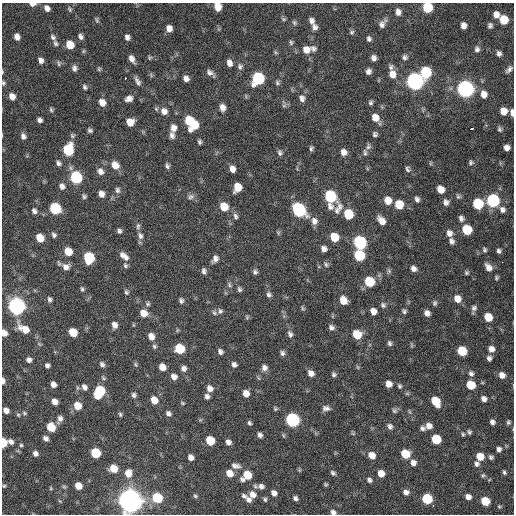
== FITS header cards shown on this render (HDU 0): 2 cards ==
NAXIS1  =                  512 / Axis length
NAXIS2  =                  512 / Axis length

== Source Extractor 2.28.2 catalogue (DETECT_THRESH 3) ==
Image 512 x 512 px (HDU 0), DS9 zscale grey, 1 PNG px = 1 image px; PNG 516 x 516 px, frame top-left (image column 1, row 512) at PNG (2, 3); no overlay
Background 151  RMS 13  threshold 38.5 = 3 sigma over >= 5 px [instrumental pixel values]
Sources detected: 299; all 299 listed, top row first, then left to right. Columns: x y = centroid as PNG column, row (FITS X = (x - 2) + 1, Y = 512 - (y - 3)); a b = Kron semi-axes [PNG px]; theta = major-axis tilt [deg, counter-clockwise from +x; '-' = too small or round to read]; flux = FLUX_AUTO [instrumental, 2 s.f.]
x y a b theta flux
32 4 6 3 0 4.3e+03
218 7 7 6 - 1.1e+04
427 7 7 7 - 3.6e+04
47 8 6 5 - 4.2e+03
70 9 7 4 -61 1.3e+03
398 12 8 6 -81 4.4e+03
496 14 7 7 - 5.7e+03
283 19 7 5 -22 1.3e+03
97 20 8 4 -77 1.5e+03
504 20 7 6 - 2.1e+04
311 21 8 6 -62 3.3e+03
294 22 6 5 - 1.6e+03
382 24 12 7 57 4.4e+03
463 25 6 5 - 4.7e+03
490 25 7 6 - 2.2e+03
315 27 8 6 -74 3.3e+03
169 28 7 6 - 5.0e+03
352 32 6 5 - 1.6e+03
80 36 7 5 -65 2.9e+03
17 37 6 5 - 5.0e+03
53 37 9 6 -54 2.5e+03
127 37 5 5 - 3.2e+03
369 39 6 5 - 2.2e+03
291 42 7 5 -86 1.6e+03
55 43 8 6 -72 2.3e+03
70 45 7 6 - 1.4e+04
313 48 7 6 - 2.4e+03
477 49 9 7 86 3.0e+03
306 50 9 9 - 7.5e+03
83 51 6 4 89 1.2e+03
499 54 6 6 - 2.9e+03
405 57 7 6 - 2.4e+03
149 58 6 5 - 1.2e+03
374 58 6 5 - 3.4e+03
132 59 8 5 -62 4.7e+03
41 60 6 5 - 3.7e+03
59 63 8 6 -84 1.8e+03
229 63 9 6 -77 4.6e+03
240 66 8 7 - 2.8e+03
74 68 8 6 90 3.0e+03
99 69 5 5 - 1.3e+03
509 69 10 6 49 3.1e+03
368 71 6 6 - 3.3e+03
2 72 5 3 - 7.8e+02
426 72 8 7 - 5.4e+04
210 73 12 6 -40 3.7e+03
392 74 10 9 - 8.7e+03
125 78 3 2 - 2.9e+03
258 78 8 7 - 8.6e+04
186 79 6 5 - 4.0e+03
137 81 13 6 -61 3.4e+03
415 81 8 7 - 3.7e+05
3 83 6 5 - 1.5e+03
277 83 7 6 - 1.9e+03
85 87 7 5 -67 2.0e+03
466 89 8 7 - 3.5e+05
484 94 8 7 - 6.6e+03
12 96 7 6 - 6.1e+03
302 98 9 7 -79 3.7e+03
129 99 9 7 24 4.8e+03
102 102 8 7 - 7.4e+03
371 103 6 6 - 1.8e+03
284 105 7 5 30 1.8e+03
222 107 8 6 -70 5.5e+03
51 110 7 5 -73 1.5e+03
164 111 9 8 - 5.6e+03
503 111 6 6 - 9.5e+03
512 112 7 4 -85 3.5e+03
375 118 8 7 - 8.2e+03
40 120 5 4 - 2.7e+03
189 121 11 7 -78 2.9e+04
130 122 7 7 - 1.0e+04
194 125 7 6 - 1.6e+04
173 128 9 7 -90 5.4e+03
472 128 4 3 - 4.9e+03
499 129 6 5 - 1.7e+03
90 130 6 5 - 1.9e+03
375 134 5 4 - 1.9e+03
172 135 8 6 -84 3.5e+03
23 136 7 6 - 3.2e+03
72 136 8 6 -39 1.8e+03
199 142 5 4 - 1.7e+03
368 147 8 6 77 2.4e+03
311 148 8 5 75 1.8e+03
507 148 5 5 - 4.4e+03
68 150 8 7 - 4.9e+04
343 152 7 7 - 5.1e+03
365 152 9 5 -84 2.1e+03
280 153 8 6 -78 2.3e+03
471 162 6 5 - 1.7e+03
58 163 7 6 - 2.5e+03
430 163 6 4 89 9.2e+02
115 165 10 8 -52 9.0e+03
167 166 7 5 -69 2.1e+03
232 169 7 5 -79 5.1e+03
407 169 8 5 -74 2.1e+03
100 171 9 8 - 4.3e+03
76 177 7 7 - 7.7e+04
62 186 8 7 - 3.6e+03
237 187 8 6 70 1.4e+04
441 189 7 6 - 8.4e+03
117 190 8 7 - 2.6e+03
101 194 7 5 -70 5.0e+03
84 196 6 5 - 1.7e+03
330 196 10 7 -83 7.3e+04
458 196 7 6 - 1.7e+03
191 197 9 7 7 3.0e+03
417 199 7 5 -67 2.5e+03
388 200 8 7 - 9.5e+03
493 201 7 7 - 1.1e+05
446 202 8 7 - 3.5e+03
399 204 7 7 - 1.8e+04
478 204 7 7 - 4.5e+04
224 207 8 7 - 1.5e+04
55 208 7 7 - 6.3e+04
338 208 18 9 62 6.4e+03
299 210 9 7 -51 1.1e+05
502 210 9 7 -61 3.7e+03
34 211 7 6 - 2.9e+03
348 214 7 6 - 3.0e+04
235 216 9 6 -71 2.5e+03
461 218 7 6 - 3.0e+03
381 220 10 6 -50 7.1e+03
314 221 9 8 - 4.8e+03
138 226 9 6 88 2.4e+03
467 230 7 6 - 3.1e+04
119 231 5 5 - 2.2e+03
278 233 6 5 - 1.2e+03
449 233 8 7 - 4.6e+03
54 235 6 5 - 2.3e+03
140 236 10 7 -72 3.6e+03
334 237 7 6 - 1.8e+04
40 238 7 6 - 1.4e+04
451 241 8 6 -67 3.2e+03
360 242 8 7 - 1.1e+05
324 249 6 5 - 3.7e+03
484 250 7 5 -72 1.6e+03
68 251 7 6 - 1.4e+04
499 251 6 5 - 2.1e+03
359 255 7 7 - 4.5e+04
124 256 13 7 -39 5.7e+03
89 258 8 7 - 4.7e+04
215 259 9 6 55 4.1e+03
502 262 2 2 - 1.9e+03
326 264 7 5 -85 1.9e+03
125 265 7 6 - 1.8e+03
66 267 9 9 - 5.6e+03
488 267 10 7 -56 5.7e+03
413 268 7 6 - 3.7e+03
204 271 7 5 88 2.5e+03
389 271 8 5 -60 1.7e+03
255 272 6 6 - 2.2e+03
466 272 6 5 - 1.5e+03
496 278 5 4 - 1.4e+03
369 282 7 7 - 3.3e+04
229 285 8 5 -67 2.0e+03
82 289 7 5 -72 1.6e+03
239 289 7 5 -74 1.9e+03
126 292 7 5 -65 1.7e+03
269 295 7 6 - 2.4e+03
50 299 6 5 - 2.1e+03
457 299 8 7 - 8.6e+03
343 300 8 6 -66 9.5e+03
181 301 6 5 - 2.2e+03
435 303 7 6 - 1.9e+03
148 304 6 6 - 1.8e+03
383 305 7 7 - 2.3e+03
16 306 8 7 - 4.0e+05
303 308 7 5 -61 1.4e+03
474 308 8 8 - 2.9e+03
220 311 7 6 - 2.2e+03
373 311 6 5 - 5.2e+03
404 311 6 5 - 1.9e+03
143 313 8 7 - 9.2e+03
214 313 8 5 -50 2.0e+03
427 313 6 5 - 4.2e+03
247 317 6 5 - 1.2e+03
488 317 6 6 - 1.6e+04
114 325 7 6 - 5.0e+03
331 327 7 6 - 2.9e+03
24 329 15 8 -35 1.3e+04
73 332 7 6 - 1.9e+04
4 333 6 5 - 6.1e+03
290 334 9 6 -73 3.0e+03
357 334 7 7 - 2.2e+04
151 336 8 6 -65 6.4e+03
389 343 7 5 -75 2.1e+03
412 345 6 4 90 1.3e+03
154 346 7 6 - 1.8e+03
180 349 7 6 - 3.6e+04
491 349 7 7 - 5.1e+03
462 351 7 6 - 2.8e+04
220 352 6 5 - 2.6e+03
282 353 7 5 -87 2.4e+03
489 358 6 6 - 2.7e+03
29 360 5 5 - 2.9e+03
102 364 7 5 -51 2.5e+03
136 364 7 5 -57 1.4e+03
234 364 5 5 - 2.7e+03
47 365 5 4 - 2.3e+03
162 367 6 6 - 7.8e+03
357 367 6 4 -70 1.0e+03
184 368 6 6 - 3.4e+03
264 368 7 7 - 3.8e+03
311 373 7 6 - 5.4e+03
471 373 8 7 - 2.9e+03
334 374 7 6 - 2.0e+03
502 375 7 6 - 5.9e+03
174 377 7 6 - 4.7e+03
3 381 5 3 - 3.8e+03
53 384 5 5 - 4.3e+03
389 384 7 6 - 6.2e+03
471 385 7 6 - 2.3e+04
399 386 6 5 - 1.7e+03
84 387 7 6 - 3.5e+03
210 388 7 6 - 5.3e+03
99 392 10 7 63 4.8e+04
246 393 6 5 - 7.0e+03
407 394 7 4 0 1.2e+03
134 395 7 6 - 2.3e+03
207 396 6 5 - 2.9e+03
484 399 6 6 - 3.9e+03
154 400 7 6 - 1.1e+04
435 401 8 6 -58 2.1e+04
55 402 6 5 - 5.8e+03
182 403 5 4 - 1.0e+03
77 406 7 6 - 1.3e+04
326 408 10 7 -2 3.6e+03
275 409 5 5 - 1.3e+03
6 410 5 5 - 4.9e+03
394 410 7 6 - 1.9e+03
410 412 6 4 -71 1.1e+03
24 413 7 4 -28 1.3e+03
168 413 6 5 - 2.6e+03
120 414 6 4 -74 1.4e+03
18 415 5 4 - 1.3e+03
60 419 9 6 69 3.7e+03
293 420 7 7 - 1.5e+05
492 422 5 5 - 3.0e+03
508 422 6 5 - 1.6e+03
249 423 5 4 - 1.6e+03
390 426 8 7 - 2.8e+03
429 426 8 7 - 5.2e+03
51 427 7 6 - 2.1e+04
422 428 6 5 - 2.4e+03
469 432 6 5 - 1.8e+03
353 434 7 4 -1 1.1e+03
463 434 6 5 - 1.3e+03
260 435 5 5 - 2.8e+03
46 438 6 5 - 3.1e+03
436 439 7 6 - 3.2e+04
11 441 8 6 -23 3.7e+03
210 441 7 6 - 2.3e+04
228 442 6 5 - 3.6e+03
3 443 6 4 -89 2.5e+04
21 445 5 5 - 1.3e+03
499 449 6 5 - 2.9e+03
96 453 7 6 - 3.7e+04
35 454 6 6 - 3.4e+03
405 454 7 6 - 2.1e+04
372 455 7 6 - 8.5e+03
480 456 7 6 - 1.2e+04
191 457 6 5 - 4.8e+03
491 457 6 5 - 2.0e+03
413 463 7 6 - 4.9e+03
477 464 7 6 - 2.8e+03
236 466 13 7 -14 4.2e+03
113 468 6 6 - 1.3e+04
299 470 5 5 - 1.1e+03
504 472 6 4 -67 1.4e+03
128 473 8 7 - 8.4e+03
229 473 7 6 - 9.8e+03
333 473 7 5 -34 2.0e+03
381 473 6 5 - 9.1e+03
247 475 9 7 41 2.0e+04
483 475 6 5 - 1.4e+03
369 480 6 5 - 2.3e+03
326 484 4 4 - 1.2e+03
4 486 5 5 - 1.3e+03
78 486 6 5 - 9.9e+03
261 486 9 7 -10 4.0e+03
64 487 6 4 -1 1.2e+03
51 488 6 4 -89 8.6e+02
406 492 7 6 - 4.0e+03
274 493 7 6 - 4.5e+03
253 494 8 7 - 6.4e+03
195 496 6 4 -24 1.3e+03
244 496 8 6 -31 2.5e+03
468 497 5 5 - 4.8e+03
157 498 7 6 - 3.9e+04
295 498 6 5 - 2.4e+03
265 499 6 5 - 1.7e+03
427 499 7 6 - 4.2e+04
248 500 9 7 -54 3.7e+03
130 501 8 8 - 1.5e+06
485 501 6 6 - 2.2e+04
433 505 3 2 - 2.3e+03
499 506 4 4 - 9.1e+02
333 512 6 5 - 3.4e+03
At the frame edge (FLAGS 8, measured only in part): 11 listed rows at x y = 32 4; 218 7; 427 7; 2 72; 3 83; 512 112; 4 333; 3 381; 3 443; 130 501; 333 512